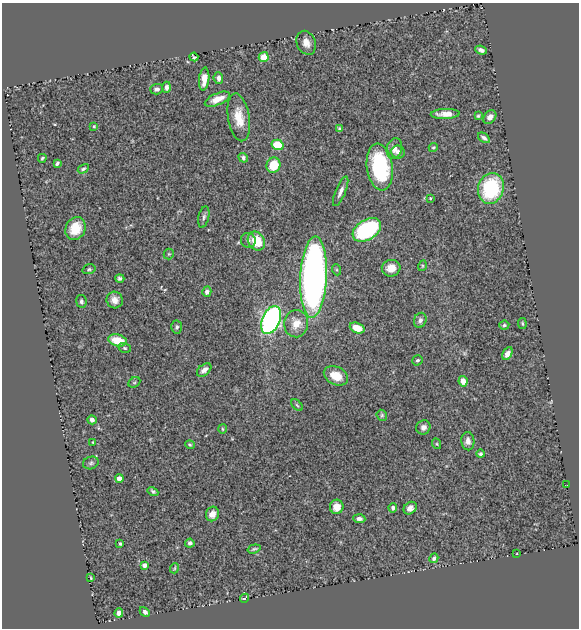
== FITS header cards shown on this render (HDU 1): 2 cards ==
NAXIS1  =                  577
NAXIS2  =                  626

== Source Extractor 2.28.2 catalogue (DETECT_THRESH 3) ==
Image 577 x 626 px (HDU 1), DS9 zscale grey, 1 PNG px = 1 image px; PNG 581 x 630 px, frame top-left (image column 1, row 626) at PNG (2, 3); each listed source drawn as its Kron ellipse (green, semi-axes under 4 px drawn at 4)
Background 0.63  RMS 0.021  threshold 0.0618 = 3 sigma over >= 5 px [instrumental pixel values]
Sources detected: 89; all 89 listed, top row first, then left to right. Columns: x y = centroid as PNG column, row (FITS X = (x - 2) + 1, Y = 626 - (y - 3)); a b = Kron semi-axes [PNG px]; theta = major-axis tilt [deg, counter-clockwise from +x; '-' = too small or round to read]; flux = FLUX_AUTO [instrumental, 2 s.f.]
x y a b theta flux
306 43 12 9 -67 10
481 50 6 4 -22 4.4
194 57 4 3 - 1.9
264 57 5 5 - 19
218 78 6 5 - 4.9
204 79 11 5 84 15
167 87 5 4 - 5.2
156 89 6 5 - 3.9
217 99 13 6 23 14
445 114 14 5 2 12
478 116 4 4 - 1.9
239 117 24 11 -81 24
490 117 7 5 49 7.4
94 126 4 3 - 1.2
339 129 4 3 - 2
484 138 7 4 -36 3.6
277 145 6 5 - 40
433 147 5 4 - 1.6
394 149 10 7 74 8.6
398 152 7 6 - 5.6
42 158 4 3 - 1.8
243 158 5 4 - 3.6
57 163 4 3 - 2.3
273 165 8 7 - 39
380 167 23 13 -83 130
83 169 6 4 29 2.5
491 188 15 12 74 110
341 191 16 5 68 6.8
430 198 4 3 - 1.7
204 217 11 5 77 3.7
75 228 12 9 66 27
367 230 15 10 31 140
248 240 8 7 - 4.3
256 241 10 8 -57 35
169 254 5 5 - 1.8
422 266 5 3 - 1.4
391 268 9 8 - 14
89 269 7 4 17 2.3
337 270 5 4 - 1.7
314 277 40 13 87 700
120 278 4 3 - 2.9
207 292 5 4 - 4.8
115 300 8 8 - 9.9
81 301 6 5 - 3.1
271 320 15 9 67 400
420 320 8 6 68 4.4
522 323 5 3 - 1.7
296 324 14 12 84 18
504 325 5 4 - 2.3
177 327 6 5 - 3.2
357 328 8 5 -21 19
118 340 9 6 -14 32
125 348 6 5 - 2.2
507 353 7 4 61 7.3
418 360 5 5 - 2.6
204 370 8 5 39 7.1
336 376 13 9 -26 20
463 381 5 4 - 10
134 382 6 4 29 2.2
297 405 7 4 -45 2
382 415 6 5 - 2
92 420 5 4 - 4
423 427 7 6 - 7
222 429 5 3 - 1.5
468 441 9 6 -85 6.4
93 442 2 2 - 0.96
437 444 5 3 - 1.4
190 445 5 3 - 1.7
481 454 4 4 - 2.6
91 463 8 6 19 3.3
119 478 4 4 - 9.2
567 485 2 2 - 0.76
153 491 5 4 - 2.6
337 507 7 6 - 16
393 508 5 4 - 3.1
410 508 7 5 43 7.2
212 514 7 6 - 11
359 519 6 4 -5 4.7
190 543 4 4 - 3.9
120 544 3 3 - 1.9
254 549 6 3 18 2.2
517 554 3 2 - 1
434 558 5 4 - 2.9
144 565 4 4 - 5
175 568 5 3 - 1.2
91 578 4 3 - 1.2
245 598 5 3 - 6.3
145 612 6 4 -46 4.1
119 613 5 4 - 5.8